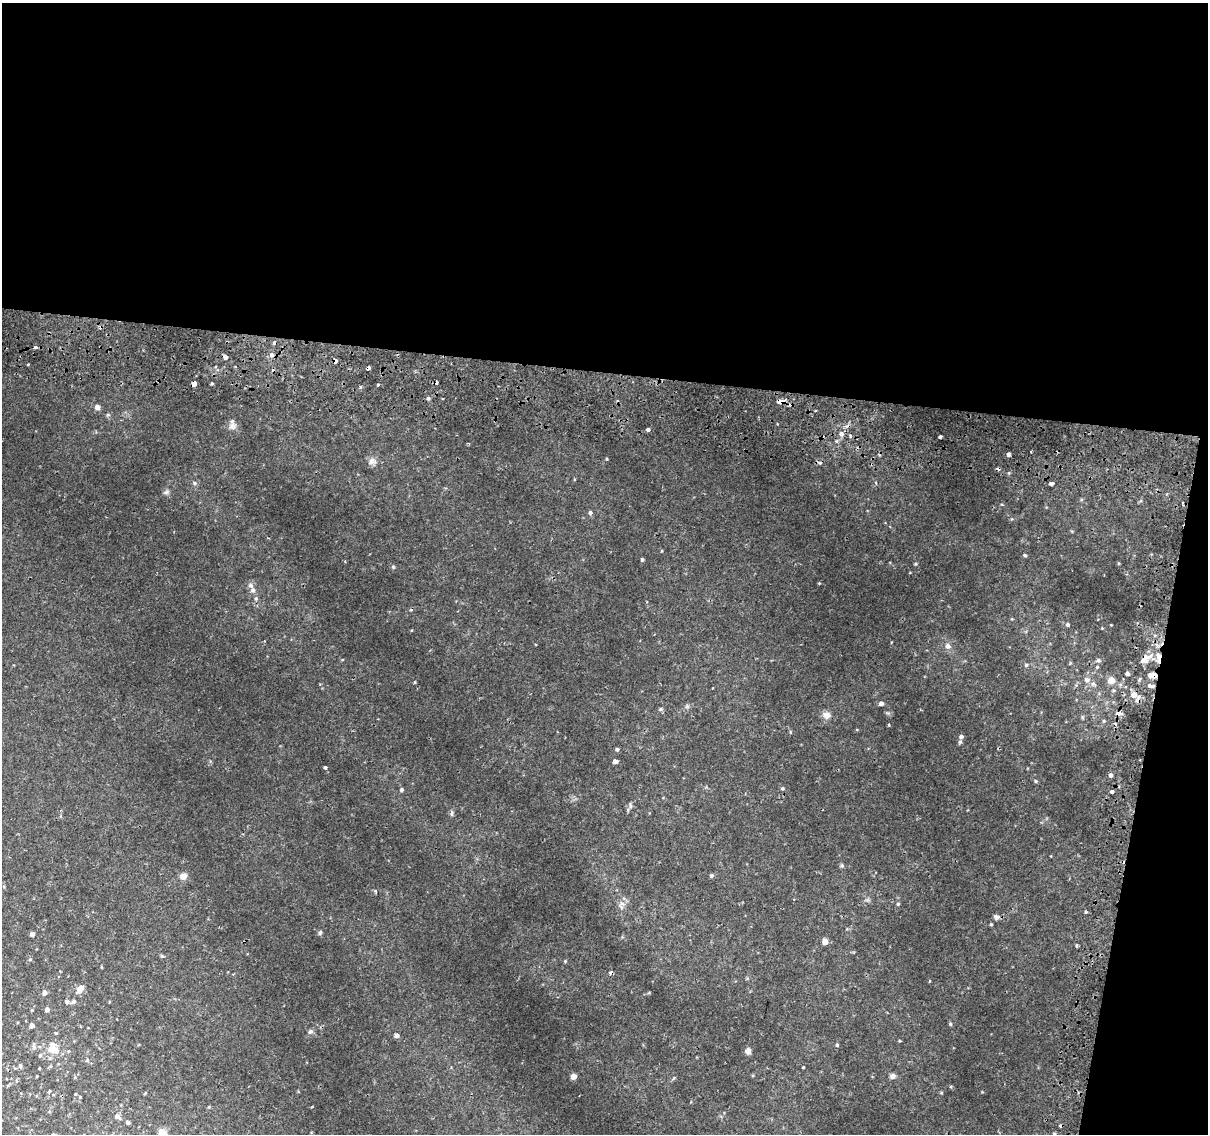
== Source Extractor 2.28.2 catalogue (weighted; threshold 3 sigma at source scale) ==
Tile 4 of 4 x 4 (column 4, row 1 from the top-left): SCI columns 3665-4870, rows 3700-4831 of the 4924 x 5194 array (HDU 1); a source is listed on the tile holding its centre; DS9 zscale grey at full resolution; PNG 1210 x 1136 px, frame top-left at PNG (2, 3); no overlay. Shown black and unused: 36% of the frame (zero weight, under 2 of 3 exposures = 5% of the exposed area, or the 3 px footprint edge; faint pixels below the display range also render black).
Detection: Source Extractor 2.28.2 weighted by HDU 2 'WHT'; one run over the whole footprint, this tile lists its part. Background 0.00749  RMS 0.0022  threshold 0.00976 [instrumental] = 3 sigma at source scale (4.5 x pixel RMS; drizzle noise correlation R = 1.50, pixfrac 1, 0.0396/0.0396 arcsec/px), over >= 5 px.
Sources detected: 121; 8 cosmic-ray / hot-pixel residue — not listed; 2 inside a brighter listed object's ellipse — not listed separately; the other 111 listed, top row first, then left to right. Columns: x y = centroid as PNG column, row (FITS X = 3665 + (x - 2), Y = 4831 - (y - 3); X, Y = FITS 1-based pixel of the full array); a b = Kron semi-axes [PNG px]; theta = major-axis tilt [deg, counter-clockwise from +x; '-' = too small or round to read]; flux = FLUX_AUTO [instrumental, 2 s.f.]
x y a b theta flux
35 347 4 3 - 1
272 355 6 6 - 0.65
225 357 6 5 - 0.68
335 361 4 3 - 0.63
369 368 3 3 - 0.53
194 383 4 4 - 4.3
212 384 4 3 - 0.24
378 385 3 2 - 0.36
360 387 4 3 - 0.36
428 398 5 4 - 0.33
443 399 3 2 - 0.22
780 401 6 4 0 1.9
97 407 5 5 - 1.1
232 426 11 10 - 1.1
648 429 3 3 - 1.3
841 434 6 6 - 0.74
850 436 4 4 - 0.44
940 437 4 3 - 1.5
1031 452 2 2 - 0.19
1008 454 4 3 - 1.1
607 459 4 3 - 0.19
372 461 11 9 20 1.1
194 483 6 5 - 0.37
1051 484 4 3 - 1.7
166 492 7 6 - 0.46
590 512 5 5 - 0.47
1025 555 5 4 - 0.28
642 560 3 3 - 0.36
916 564 4 4 - 0.23
393 567 5 5 - 0.25
253 590 7 6 - 0.81
1067 624 5 4 - 0.33
1102 628 3 3 - 0.13
948 646 8 7 - 0.9
1159 656 8 6 -86 1.3
1098 660 6 4 -13 0.42
1144 660 13 8 57 1.6
1026 665 5 5 - 0.31
1097 667 5 4 - 0.23
1127 673 4 3 - 0.69
1154 675 6 4 -48 1.2
1139 679 5 3 - 0.25
1087 680 9 7 -45 0.92
1111 680 5 5 - 2.4
415 682 3 3 - 0.23
1151 686 8 4 -11 0.6
1134 695 7 7 - 1.6
881 703 5 4 - 0.86
687 707 7 4 0 0.37
661 709 5 5 - 0.32
1118 713 6 5 - 0.96
826 715 11 9 -40 1.3
1082 717 5 4 - 0.24
1104 721 5 4 - 0.22
889 725 4 2 - 0.18
961 736 6 6 - 0.64
617 749 4 4 - 0.38
615 761 4 4 - 0.93
325 767 4 3 - 0.46
1111 775 5 4 - 0.53
1036 781 5 4 - 0.26
782 788 5 5 - 0.3
401 790 5 4 - 0.36
1112 792 4 3 - 0.78
630 805 9 4 -78 0.34
452 813 9 4 86 0.4
842 865 6 5 - 0.32
183 876 9 8 - 1.2
711 876 4 4 - 0.38
375 891 5 3 - 0.22
622 903 8 5 -30 0.72
898 904 4 4 - 0.25
1086 912 4 3 - 0.28
996 917 6 6 - 0.64
991 924 4 3 - 0.23
320 933 7 4 63 0.31
32 934 4 4 - 0.73
825 941 5 5 - 1.6
1077 946 5 3 - 0.23
162 956 6 4 -18 0.23
30 959 5 4 - 0.23
565 961 5 3 - 0.2
101 967 5 3 - 0.14
81 988 9 6 60 1.7
44 992 5 4 - 1.1
73 1001 7 5 29 0.58
67 1002 6 5 - 0.34
47 1009 4 4 - 0.85
32 1010 4 3 - 0.19
950 1024 5 4 - 0.22
32 1025 4 4 - 1
310 1032 7 6 - 0.5
56 1033 4 4 - 0.19
397 1035 5 5 - 0.71
900 1041 4 3 - 0.18
837 1045 5 4 - 0.29
53 1048 13 10 -59 3.3
748 1051 8 6 79 0.8
40 1055 5 4 - 0.3
20 1065 5 5 - 0.29
803 1067 3 2 - 0.17
39 1068 2 2 - 0.16
573 1076 4 4 - 2.2
892 1076 7 7 - 0.65
49 1091 4 3 - 0.24
80 1097 3 3 - 0.13
209 1107 4 3 - 0.17
117 1116 7 5 -43 0.71
128 1122 4 3 - 0.4
162 1134 10 8 88 3.5
1054 1134 5 4 - 0.32
Overlapping masked pixels (flux is a lower limit): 11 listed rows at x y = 335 361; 369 368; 194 383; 780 401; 850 436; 1159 656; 1144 660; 1154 675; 1151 686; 1134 695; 1118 713
Isophote crosses this tile's border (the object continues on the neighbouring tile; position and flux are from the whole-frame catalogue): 2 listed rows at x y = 162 1134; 1054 1134